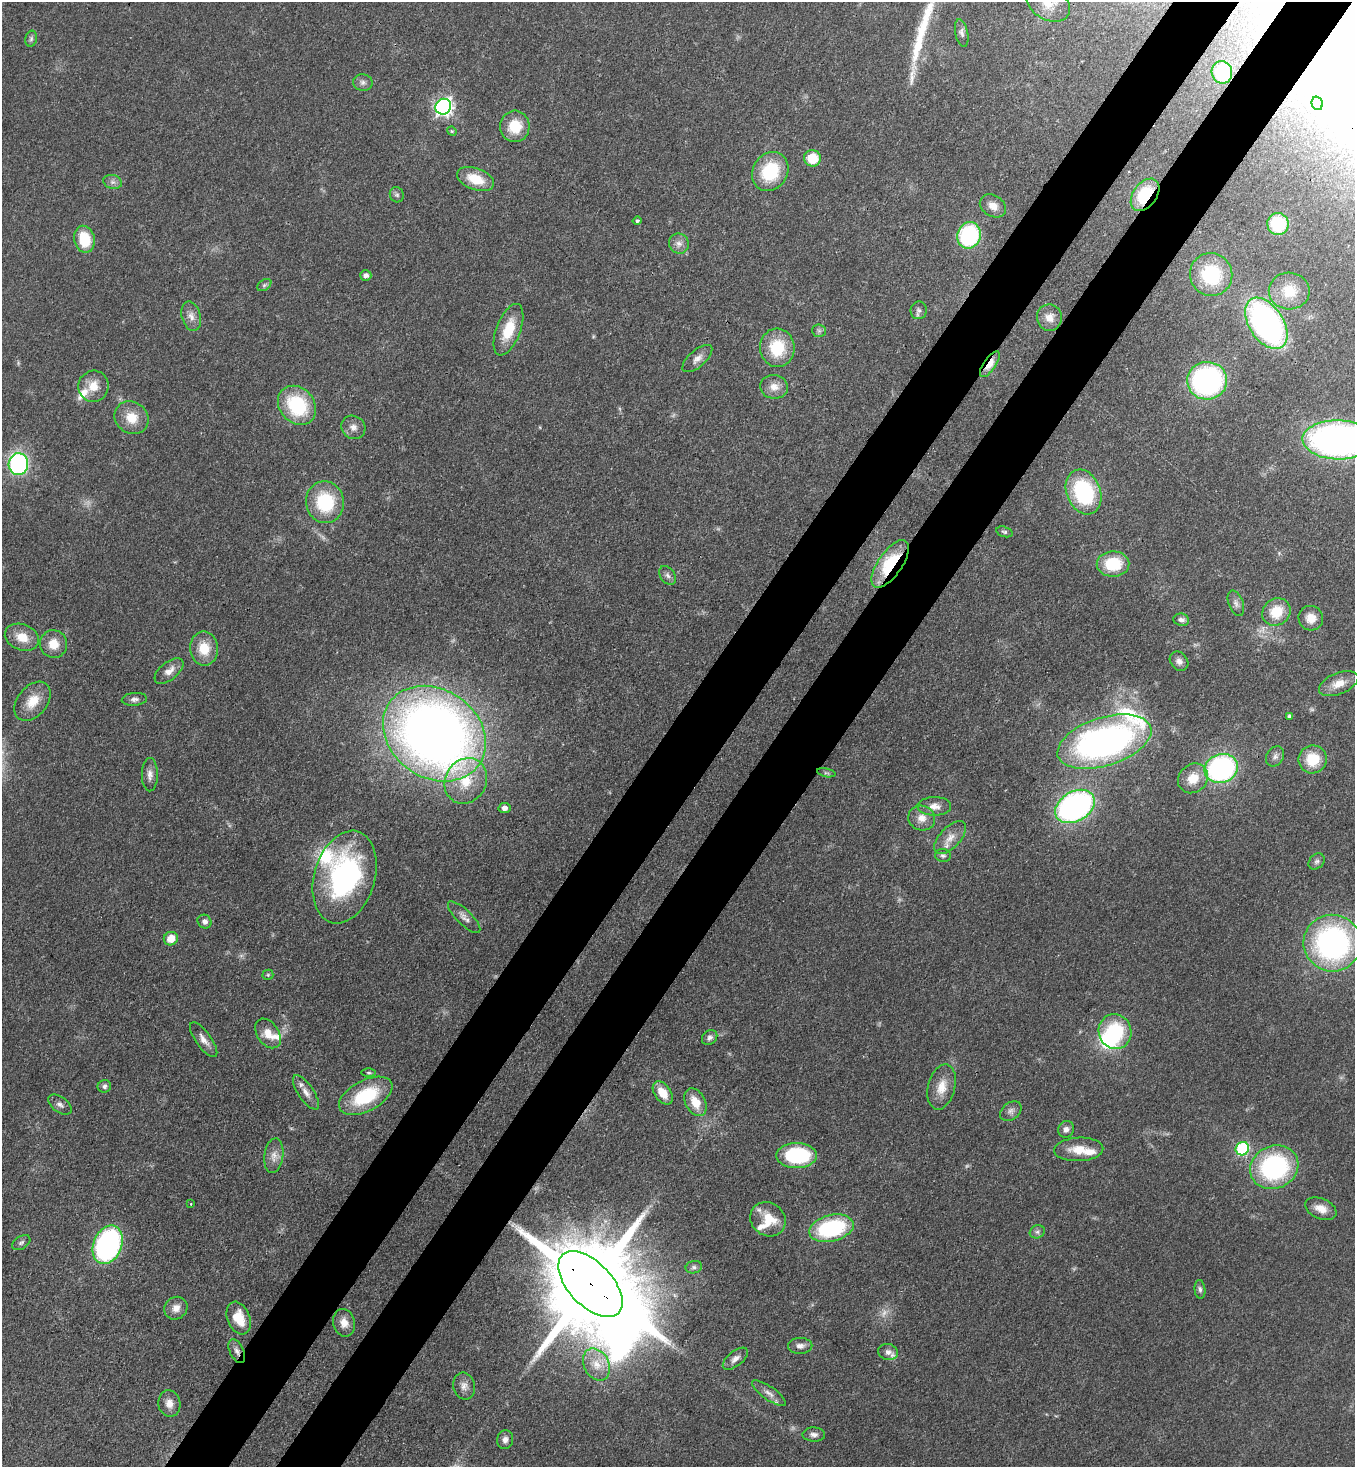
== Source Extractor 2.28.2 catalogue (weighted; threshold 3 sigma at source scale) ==
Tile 10 of 4 x 4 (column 2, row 3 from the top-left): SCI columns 1718-3070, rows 1524-2988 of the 6001 x 5978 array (HDU 1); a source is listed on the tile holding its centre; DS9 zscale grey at full resolution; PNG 1357 x 1469 px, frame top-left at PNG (2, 2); each listed source drawn as its Kron ellipse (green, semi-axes under 4 px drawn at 4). Shown black and unused: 10% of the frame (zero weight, under 3 of 4 exposures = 7% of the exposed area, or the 3 px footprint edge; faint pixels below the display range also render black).
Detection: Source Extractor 2.28.2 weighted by HDU 2 'WHT'; one run over the whole footprint, this tile lists its part. Background 0.0665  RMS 0.0038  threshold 0.017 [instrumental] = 3 sigma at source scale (4.5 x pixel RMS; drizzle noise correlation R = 1.50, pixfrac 1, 0.05/0.05 arcsec/px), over >= 5 px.
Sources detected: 140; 4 too faint to see at this stretch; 1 inside a brighter object's white glare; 1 cosmic-ray / hot-pixel residue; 1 long thin detection or spike segment (spike, bleed or trail) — neither listed nor drawn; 8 inside a brighter listed object's ellipse — not listed separately; the other 125 listed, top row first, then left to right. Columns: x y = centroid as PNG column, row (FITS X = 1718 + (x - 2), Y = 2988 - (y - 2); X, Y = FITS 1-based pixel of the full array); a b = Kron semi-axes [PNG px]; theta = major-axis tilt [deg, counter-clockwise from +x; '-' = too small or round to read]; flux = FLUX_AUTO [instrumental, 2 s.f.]
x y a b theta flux
1047 2 24 17 -34 8.1
962 33 14 6 -78 1.5
31 39 8 6 74 0.95
1222 72 11 10 - 17
363 82 10 8 -1 1.6
1317 103 7 5 -74 0.83
443 107 8 7 - 130
515 126 15 15 - 10
452 131 5 4 - 0.43
812 158 8 8 - 9.7
770 171 20 17 57 20
475 179 19 10 -21 9.3
113 182 9 7 -15 1.4
397 195 8 7 - 0.92
1145 195 18 11 54 18
993 206 14 10 -32 3.6
637 221 4 4 - 0.58
1278 224 11 10 - 20
969 235 13 11 69 42
84 239 13 10 -77 13
679 244 10 9 - 2.2
366 275 6 5 - 1.8
1211 275 21 21 - 24
264 285 8 5 36 0.79
1289 291 20 18 -2 10
919 310 9 8 - 1.4
191 316 15 9 -74 2.9
1049 318 13 12 - 3.6
1266 323 28 17 -57 120
508 330 27 12 69 11
819 331 7 6 - 0.96
777 348 19 17 -86 15
697 359 18 8 41 2.7
990 364 15 6 56 5
1207 381 20 19 - 84
93 386 15 15 - 5.9
774 387 14 12 -8 3.9
297 405 21 17 -49 26
132 418 18 15 -36 7.4
353 427 12 11 - 2.5
1338 440 36 19 -1 170
18 464 11 10 - 63
1084 492 23 17 -67 35
325 502 21 19 -80 22
1004 532 8 5 -17 0.8
890 564 28 12 55 23
1113 564 16 12 1 16
668 575 10 7 -57 1.5
1236 603 13 7 -69 1.7
1276 612 15 13 39 9.5
1311 618 12 12 - 4.6
1181 620 8 6 -9 1.6
22 637 17 13 -21 6.8
54 644 14 13 - 5.8
204 648 17 14 -88 8.4
1179 661 10 8 -47 2
169 671 17 8 39 3.4
1339 684 21 10 22 5
134 699 12 6 4 1.5
32 701 22 15 51 7.3
1289 716 4 4 - 0.76
434 734 55 44 -35 390
1104 742 49 24 17 150
1275 756 10 8 57 1.6
1313 759 14 14 - 11
1221 768 17 14 19 75
826 773 9 4 -12 0.68
150 775 16 8 90 2.5
1193 778 16 14 41 6.9
466 781 23 20 60 13
934 806 17 9 0 3.4
1075 806 21 15 31 110
504 808 6 5 - 1.7
922 818 13 12 - 4
950 838 20 10 47 4.4
943 855 8 6 -2 1
1317 861 9 7 44 1.2
345 877 47 30 74 75
464 917 21 7 -44 2.4
205 921 7 6 - 1.6
171 939 7 6 - 5.6
1332 943 29 28 - 91
268 975 5 5 - 0.57
1115 1032 17 16 - 26
268 1033 16 11 -55 5.2
710 1037 8 6 43 1.4
204 1040 21 7 -54 3
369 1073 7 3 -1 0.55
104 1086 7 6 - 1.2
942 1087 23 13 75 6.2
306 1092 20 7 -56 3.3
663 1093 13 8 -54 5.8
366 1096 29 15 28 23
695 1102 15 10 -62 6.9
60 1105 13 7 -37 1.7
1011 1111 12 8 38 1.8
1066 1129 8 7 - 1.8
1079 1149 24 12 2 7
1242 1149 7 6 - 41
796 1155 20 12 0 34
274 1156 17 9 82 3.4
1274 1167 25 21 25 55
191 1204 4 2 - 0.26
1321 1209 16 10 -24 4.2
768 1219 18 16 -38 8.8
831 1228 22 13 14 40
1037 1232 8 6 24 1.1
21 1243 10 6 33 1
108 1245 20 14 68 86
694 1267 8 6 13 1.2
590 1284 40 22 -46 11000
1200 1289 9 5 -83 1.1
176 1308 12 10 41 3.1
239 1318 17 11 -69 8.1
344 1323 14 11 -77 3.6
800 1346 12 8 2 2.1
237 1351 13 7 -64 1.9
888 1352 10 8 -12 2.1
735 1359 15 7 38 2.2
596 1365 17 12 -64 6.2
464 1386 14 10 -78 2.7
769 1393 20 6 -35 2.6
169 1403 13 11 -81 3.3
814 1435 11 7 -2 1.6
505 1440 9 8 - 1.8
Overlapping masked pixels (flux is a lower limit): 6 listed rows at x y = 1145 195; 990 364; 890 564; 1075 806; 590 1284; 237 1351
Isophote crosses this tile's border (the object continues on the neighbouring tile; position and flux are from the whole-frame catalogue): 2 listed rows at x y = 1047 2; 1338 440